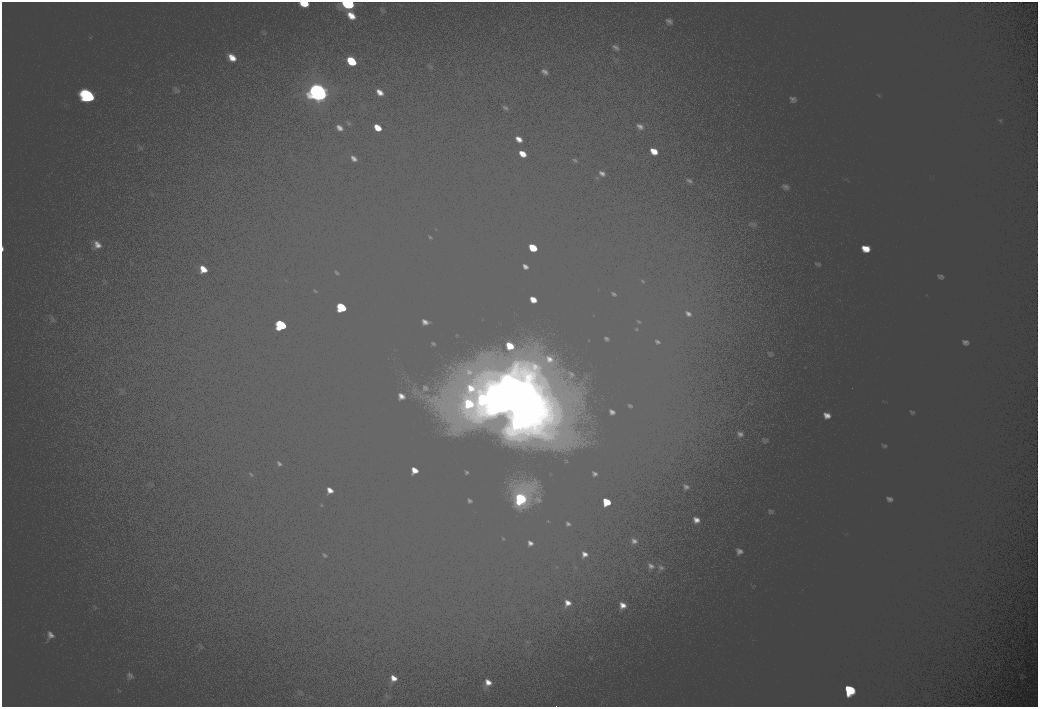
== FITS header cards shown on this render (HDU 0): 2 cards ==
NAXIS1  =                 2072
NAXIS2  =                 1410

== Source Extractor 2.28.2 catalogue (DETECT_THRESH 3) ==
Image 2072 x 1410 px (HDU 0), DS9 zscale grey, zoomed out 1/2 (1 PNG px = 2 x 2 image px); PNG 1040 x 709 px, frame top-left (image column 1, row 1410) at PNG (2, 2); no overlay
Background 101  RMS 30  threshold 90.8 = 3 sigma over >= 5 px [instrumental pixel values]
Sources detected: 14; all 14 listed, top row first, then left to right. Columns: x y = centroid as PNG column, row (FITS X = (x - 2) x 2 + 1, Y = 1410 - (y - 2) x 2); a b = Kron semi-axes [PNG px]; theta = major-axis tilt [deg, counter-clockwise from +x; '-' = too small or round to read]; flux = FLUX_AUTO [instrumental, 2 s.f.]
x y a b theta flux
304 3 6 4 -9 10000
348 4 13 8 -7 37000
352 61 7 4 -35 14000
318 92 21 16 -37 130000
88 96 14 10 -45 59000
533 247 5 3 - 8000
341 307 10 6 -42 24000
281 325 11 7 -46 34000
492 395 18 16 -32 160000
483 399 13 11 -34 64000
519 401 32 24 35 430000
520 498 11 9 -39 43000
607 502 5 3 - 8900
849 690 11 8 -20 34000
At the frame edge (FLAGS 8, measured only in part): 2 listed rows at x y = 304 3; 348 4